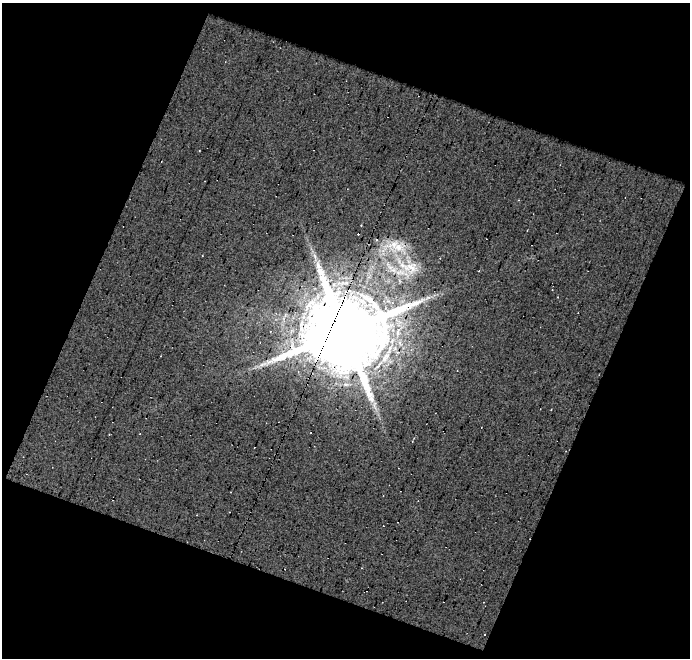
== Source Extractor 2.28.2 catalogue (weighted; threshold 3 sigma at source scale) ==
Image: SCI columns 1-688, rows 24-679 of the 688 x 703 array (HDU 1 of 3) = the unmasked area's bounding box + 8 px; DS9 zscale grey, full resolution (1 PNG px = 1 image px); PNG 692 x 660 px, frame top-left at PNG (2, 3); no overlay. Shown black and unused: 43% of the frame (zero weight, under 22 of 44 exposures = <1% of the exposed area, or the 3 px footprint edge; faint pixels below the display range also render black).
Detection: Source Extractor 2.28.2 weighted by HDU 2 'WHT'. Background -0.0661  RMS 0.24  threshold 0.967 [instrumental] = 3 sigma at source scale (4.09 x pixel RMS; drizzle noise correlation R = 1.36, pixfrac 0.8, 0.0396/0.0396 arcsec/px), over >= 5 px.
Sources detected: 11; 3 cosmic-ray / hot-pixel residue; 1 long thin detection or spike segment (spike, bleed or trail) — not listed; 1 inside a brighter listed object's ellipse — not listed separately; the other 6 listed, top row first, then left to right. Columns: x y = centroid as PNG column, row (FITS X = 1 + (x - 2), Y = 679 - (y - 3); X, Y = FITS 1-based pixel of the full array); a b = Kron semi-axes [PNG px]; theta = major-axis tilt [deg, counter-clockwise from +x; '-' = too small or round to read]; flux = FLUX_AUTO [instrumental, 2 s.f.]
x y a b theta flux
408 267 47 28 -29 1700
558 297 3 2 - 13
270 331 4 4 - 21
398 331 24 10 70 520
344 332 22 20 10 340000
109 434 3 2 - 15
Overlapping masked pixels (flux is a lower limit): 1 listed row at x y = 344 332